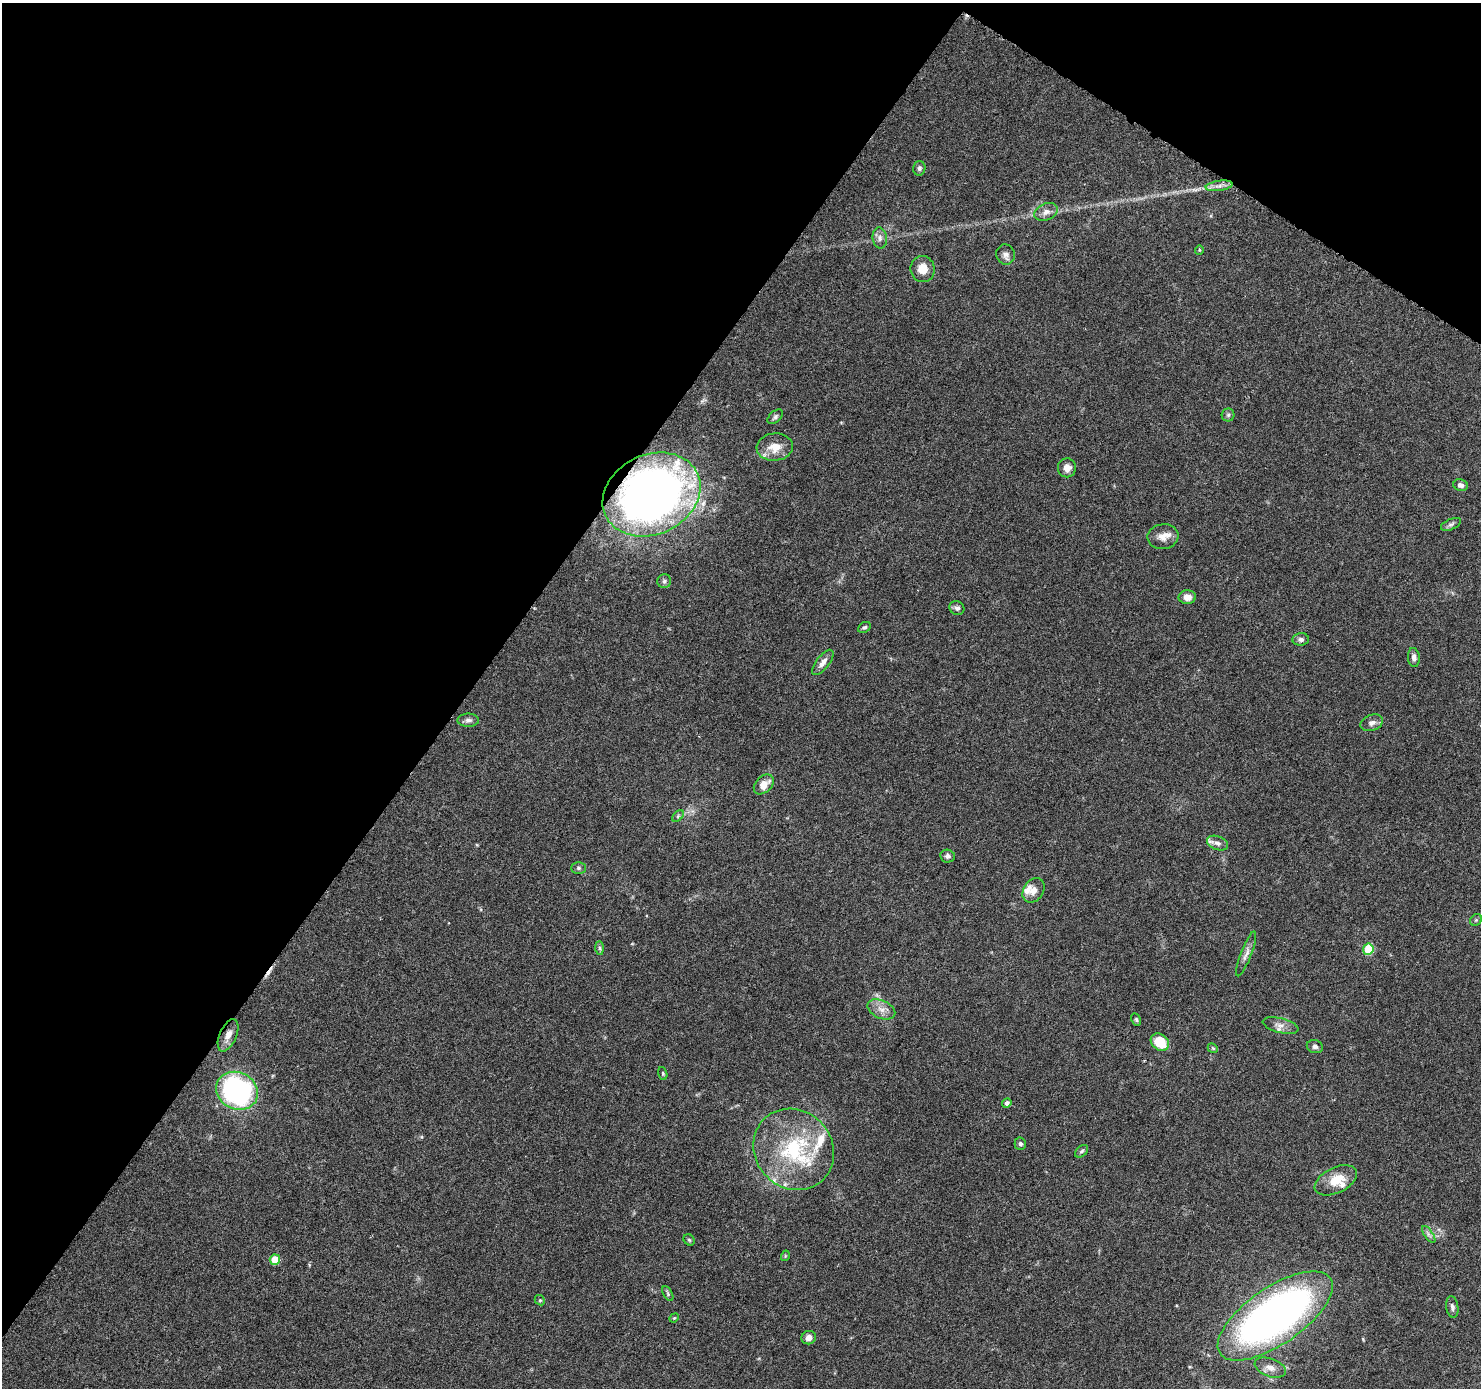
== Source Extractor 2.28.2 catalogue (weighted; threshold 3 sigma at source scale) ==
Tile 2 of 4 x 4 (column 2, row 1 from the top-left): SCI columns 1490-2968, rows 4417-5802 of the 5937 x 5999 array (HDU 1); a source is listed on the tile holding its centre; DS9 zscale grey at full resolution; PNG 1483 x 1390 px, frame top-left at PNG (2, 3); each listed source drawn as its Kron ellipse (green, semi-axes under 4 px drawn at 4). Shown black and unused: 36% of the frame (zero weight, under 3 of 6 exposures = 1% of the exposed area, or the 3 px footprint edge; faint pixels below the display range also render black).
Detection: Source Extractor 2.28.2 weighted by HDU 2 'WHT'; one run over the whole footprint, this tile lists its part. Background 0.0521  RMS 0.0025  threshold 0.0103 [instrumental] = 3 sigma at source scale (4.09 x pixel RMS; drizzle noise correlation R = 1.36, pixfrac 0.8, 0.0396/0.0396 arcsec/px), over >= 5 px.
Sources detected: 66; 1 cosmic-ray / hot-pixel residue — neither listed nor drawn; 6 inside a brighter listed object's ellipse — not listed separately; the other 59 listed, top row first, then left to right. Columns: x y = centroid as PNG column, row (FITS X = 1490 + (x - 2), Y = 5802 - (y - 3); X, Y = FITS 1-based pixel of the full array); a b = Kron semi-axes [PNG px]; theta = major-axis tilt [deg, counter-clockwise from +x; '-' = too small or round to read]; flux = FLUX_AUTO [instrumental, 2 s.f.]
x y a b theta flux
919 168 7 6 - 0.62
1219 186 13 5 8 1.2
1046 212 12 8 21 1.5
880 238 10 7 -83 1.1
1199 250 4 4 - 0.27
1005 254 10 9 - 1.1
923 269 13 12 - 3
1228 415 6 6 - 0.52
775 417 9 5 42 0.59
775 447 18 13 5 3.7
1067 468 9 9 - 1.7
1461 485 7 5 -19 0.79
651 495 51 40 25 170
1451 524 11 5 23 0.66
1163 537 15 12 8 2.3
664 581 7 7 - 0.61
1187 597 8 7 - 1.9
957 608 8 6 -28 0.78
864 627 7 5 30 0.47
1301 639 8 6 5 0.87
1414 657 9 6 -83 1
823 662 15 6 52 1.5
468 720 10 6 0 0.9
1372 723 11 8 21 1.2
764 784 11 8 44 2.6
678 816 7 4 45 0.41
1217 843 11 6 -20 1.1
948 856 7 6 - 0.65
578 868 7 6 - 0.54
1034 890 13 10 56 1.8
1476 920 6 5 - 0.4
600 948 7 4 -89 0.46
1368 949 5 5 - 11
1246 954 24 5 69 1.3
881 1009 15 9 -25 2
1136 1019 6 4 -63 0.37
1281 1025 18 7 -14 1.6
228 1035 17 8 66 2.1
1160 1042 10 8 -39 6.7
1315 1047 8 6 -14 0.7
1213 1048 5 4 - 0.33
663 1073 6 4 -71 0.3
237 1091 21 18 -27 48
1007 1103 5 4 - 0.85
1020 1144 6 5 - 0.57
794 1149 42 38 -49 23
1081 1151 7 5 41 0.49
1336 1180 23 12 26 4.8
1429 1234 10 4 -55 0.66
689 1240 6 5 - 0.34
785 1256 5 3 - 0.21
275 1260 5 5 - 5.5
668 1294 8 4 -60 0.43
540 1300 5 4 - 0.33
1452 1307 11 6 -82 0.74
1275 1316 67 28 35 130
674 1318 5 4 - 0.26
809 1338 7 6 - 1.4
1270 1368 16 9 -20 2
Overlapping masked pixels (flux is a lower limit): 1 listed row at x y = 651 495